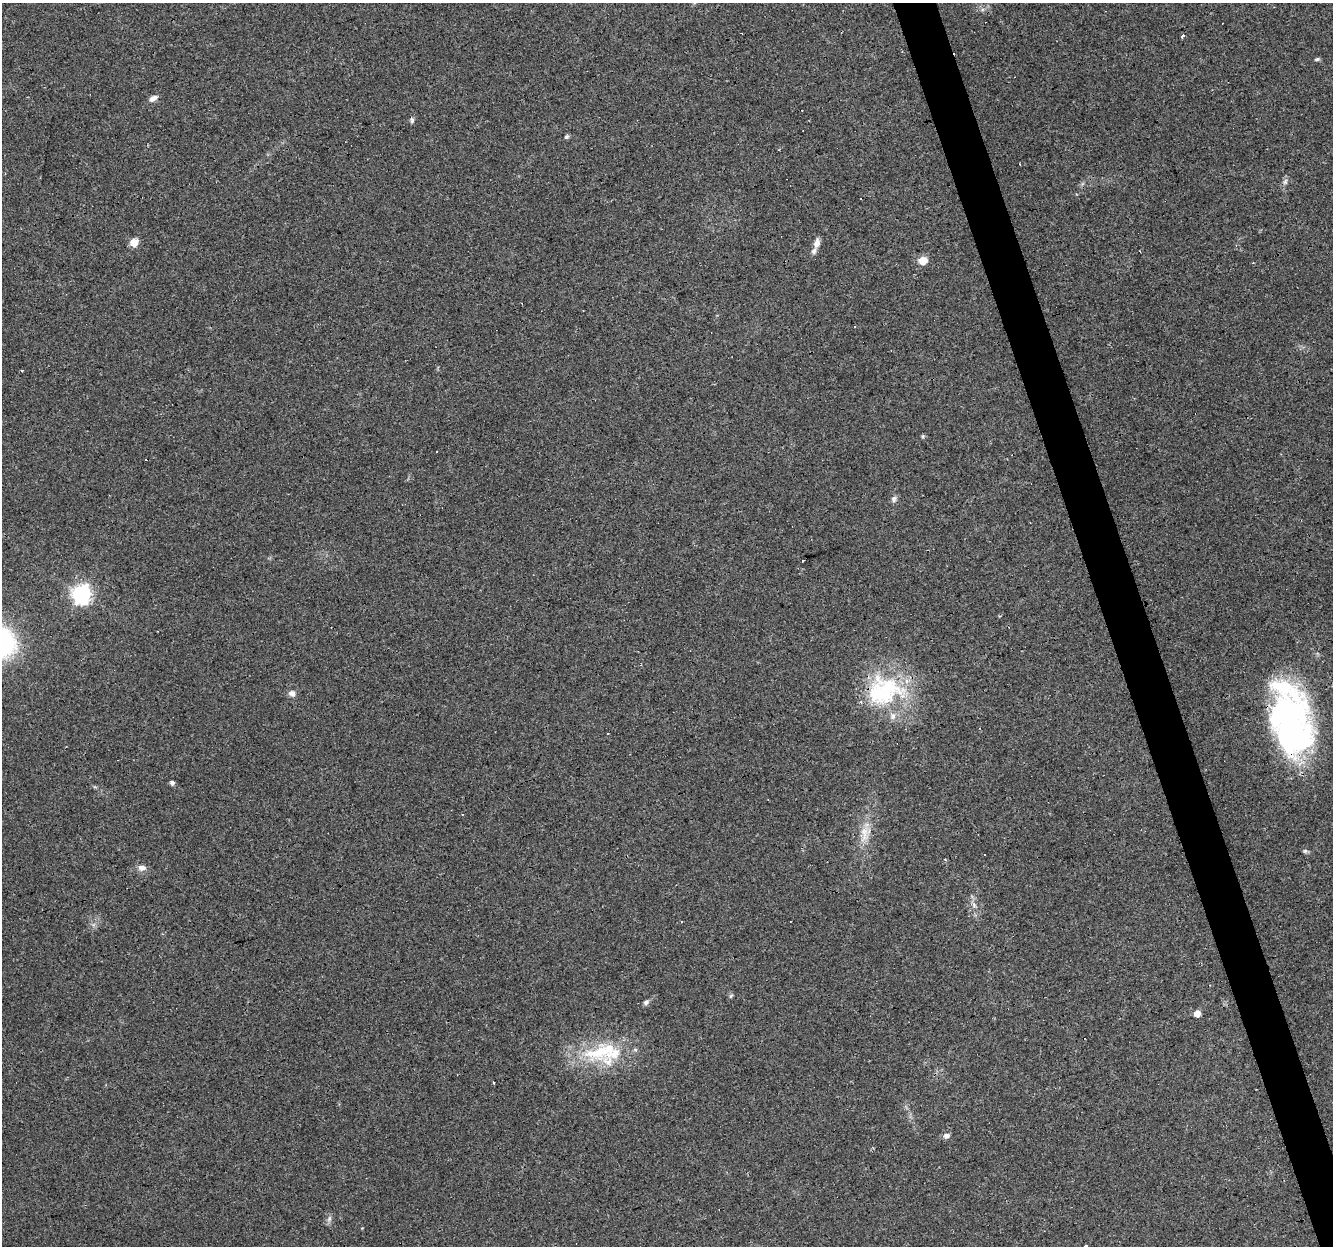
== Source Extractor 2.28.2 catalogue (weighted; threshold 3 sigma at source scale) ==
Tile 6 of 4 x 4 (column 2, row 2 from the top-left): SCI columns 1333-2663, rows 2547-3790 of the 5326 x 5145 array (HDU 1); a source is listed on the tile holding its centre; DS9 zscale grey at full resolution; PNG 1335 x 1248 px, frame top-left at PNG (2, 3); no overlay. Shown black and unused: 3% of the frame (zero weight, under 3 of 4 exposures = <1% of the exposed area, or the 3 px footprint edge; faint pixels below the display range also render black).
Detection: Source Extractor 2.28.2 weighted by HDU 2 'WHT'; one run over the whole footprint, this tile lists its part. Background 0.0777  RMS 0.0052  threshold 0.0233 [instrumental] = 3 sigma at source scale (4.5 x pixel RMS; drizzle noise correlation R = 1.50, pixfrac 1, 0.0396/0.0396 arcsec/px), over >= 5 px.
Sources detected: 48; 1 inside a brighter object's white glare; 10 cosmic-ray / hot-pixel residue — not listed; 7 inside a brighter listed object's ellipse — not listed separately; the other 30 listed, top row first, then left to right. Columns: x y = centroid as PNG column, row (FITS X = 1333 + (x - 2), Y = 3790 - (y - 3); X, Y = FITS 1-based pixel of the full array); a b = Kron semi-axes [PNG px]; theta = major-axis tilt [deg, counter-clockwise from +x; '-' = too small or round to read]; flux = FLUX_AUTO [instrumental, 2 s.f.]
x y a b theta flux
1182 36 3 3 - 17
1317 59 8 3 5 0.82
153 98 12 6 30 2.7
412 120 7 5 77 1.1
567 137 6 4 37 1
1285 182 9 6 75 1.6
134 243 5 5 - 16
817 243 9 7 79 3.1
923 261 5 5 - 17
22 371 3 2 - 0.51
923 436 5 5 - 0.68
894 499 9 7 84 1.6
81 594 7 7 - 230
292 693 9 8 - 2.1
881 693 54 37 7 55
1288 728 71 52 76 130
172 783 5 5 - 1.3
462 814 3 2 - 1.8
864 834 26 10 87 8.5
1305 851 6 6 - 0.92
985 855 3 3 - 2.9
141 868 10 7 -5 2.8
731 996 7 4 53 0.72
646 1002 8 6 52 1.4
1197 1014 5 5 - 7.2
602 1051 56 22 14 34
493 1082 3 3 - 1.3
946 1136 8 6 18 1.9
329 1219 9 5 64 1.5
1086 1246 3 3 - 3.7
Overlapping masked pixels (flux is a lower limit): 1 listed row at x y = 1288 728
Isophote crosses this tile's border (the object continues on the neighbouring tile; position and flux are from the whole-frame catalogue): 1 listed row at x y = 1086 1246